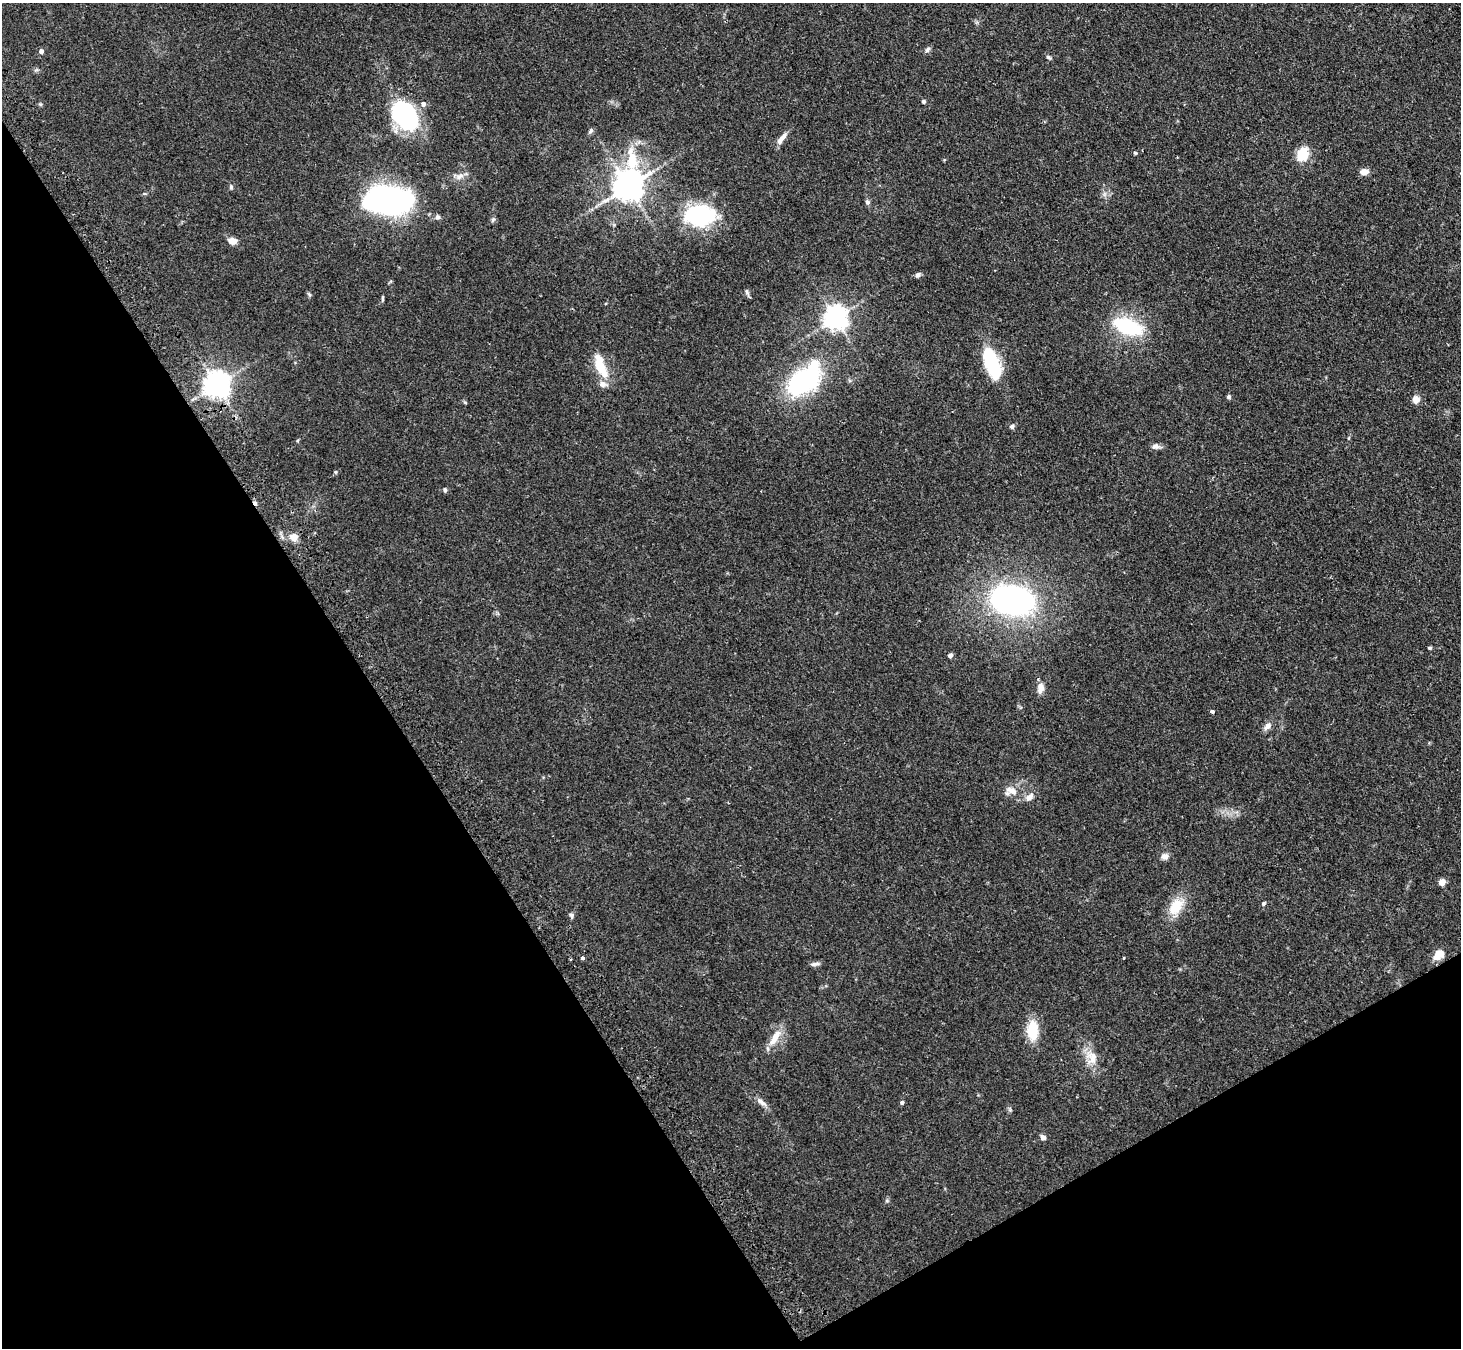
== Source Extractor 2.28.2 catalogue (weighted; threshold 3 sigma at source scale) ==
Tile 14 of 4 x 4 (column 2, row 4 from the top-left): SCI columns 1491-2949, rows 173-1518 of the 5898 x 5865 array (HDU 1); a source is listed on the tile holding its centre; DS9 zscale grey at full resolution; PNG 1463 x 1350 px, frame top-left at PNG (2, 3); no overlay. Shown black and unused: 32% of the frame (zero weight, under 2 of 3 exposures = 3% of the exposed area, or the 3 px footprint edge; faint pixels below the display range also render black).
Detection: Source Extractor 2.28.2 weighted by HDU 2 'WHT'; one run over the whole footprint, this tile lists its part. Background 0.0955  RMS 0.0063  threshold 0.0281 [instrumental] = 3 sigma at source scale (4.5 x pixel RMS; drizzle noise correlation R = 1.50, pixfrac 1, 0.05/0.05 arcsec/px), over >= 5 px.
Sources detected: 66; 2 inside a brighter object's white glare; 1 cosmic-ray / hot-pixel residue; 1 long thin detection or spike segment (spike, bleed or trail) — not listed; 4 inside a brighter listed object's ellipse — not listed separately; the other 58 listed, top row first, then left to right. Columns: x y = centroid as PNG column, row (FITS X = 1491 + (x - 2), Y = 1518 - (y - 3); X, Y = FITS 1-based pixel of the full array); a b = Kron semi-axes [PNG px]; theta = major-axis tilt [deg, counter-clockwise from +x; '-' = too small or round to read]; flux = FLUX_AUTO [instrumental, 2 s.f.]
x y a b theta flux
927 49 8 6 46 1.6
41 51 5 5 - 2.1
1049 57 8 4 -37 1.1
924 101 5 5 - 1.2
40 104 5 4 - 0.75
423 104 6 5 - 2.3
406 115 30 21 -57 77
591 131 8 5 51 1.3
783 137 15 7 56 3.5
1135 153 4 4 - 0.86
1303 154 17 12 67 13
1364 172 11 7 3 3.4
459 176 11 6 45 2.9
628 186 12 9 77 980
231 187 6 5 - 1.1
387 200 41 21 -1 180
867 202 6 5 - 1.7
699 216 32 21 1 62
437 217 7 6 - 1.5
233 241 10 8 -5 4.3
918 275 6 5 - 1.9
747 292 11 4 -72 1.3
309 294 7 4 -46 0.89
835 318 7 7 - 520
1128 327 28 14 -20 45
600 368 24 10 -57 15
994 368 31 13 -69 39
803 381 30 19 31 86
216 385 8 7 - 690
1228 397 5 5 - 1.2
1416 399 7 6 - 5.4
1012 426 6 6 - 1.3
1155 446 10 7 -10 2.5
445 490 6 5 - 1.2
294 537 7 6 - 7.4
1012 600 35 23 -11 180
1430 648 5 4 - 0.8
950 655 5 4 - 2.6
1040 688 13 8 82 4.2
1212 711 4 3 - 2.1
1267 726 11 8 40 3.1
1012 791 18 10 -20 6.8
1029 797 13 8 36 3.6
1165 856 9 8 - 3
1442 882 5 4 - 9.4
1264 903 6 5 - 1
1176 907 25 15 56 14
571 915 7 6 - 1.4
1438 954 10 8 46 9.5
582 958 4 3 - 2.3
1124 958 3 2 - 0.86
815 964 14 4 8 1.8
1032 1030 26 14 90 15
775 1037 25 9 59 8.7
1092 1057 20 14 -80 9.1
761 1102 16 7 -36 3.6
902 1102 5 4 - 1.1
1043 1137 6 5 - 2.5